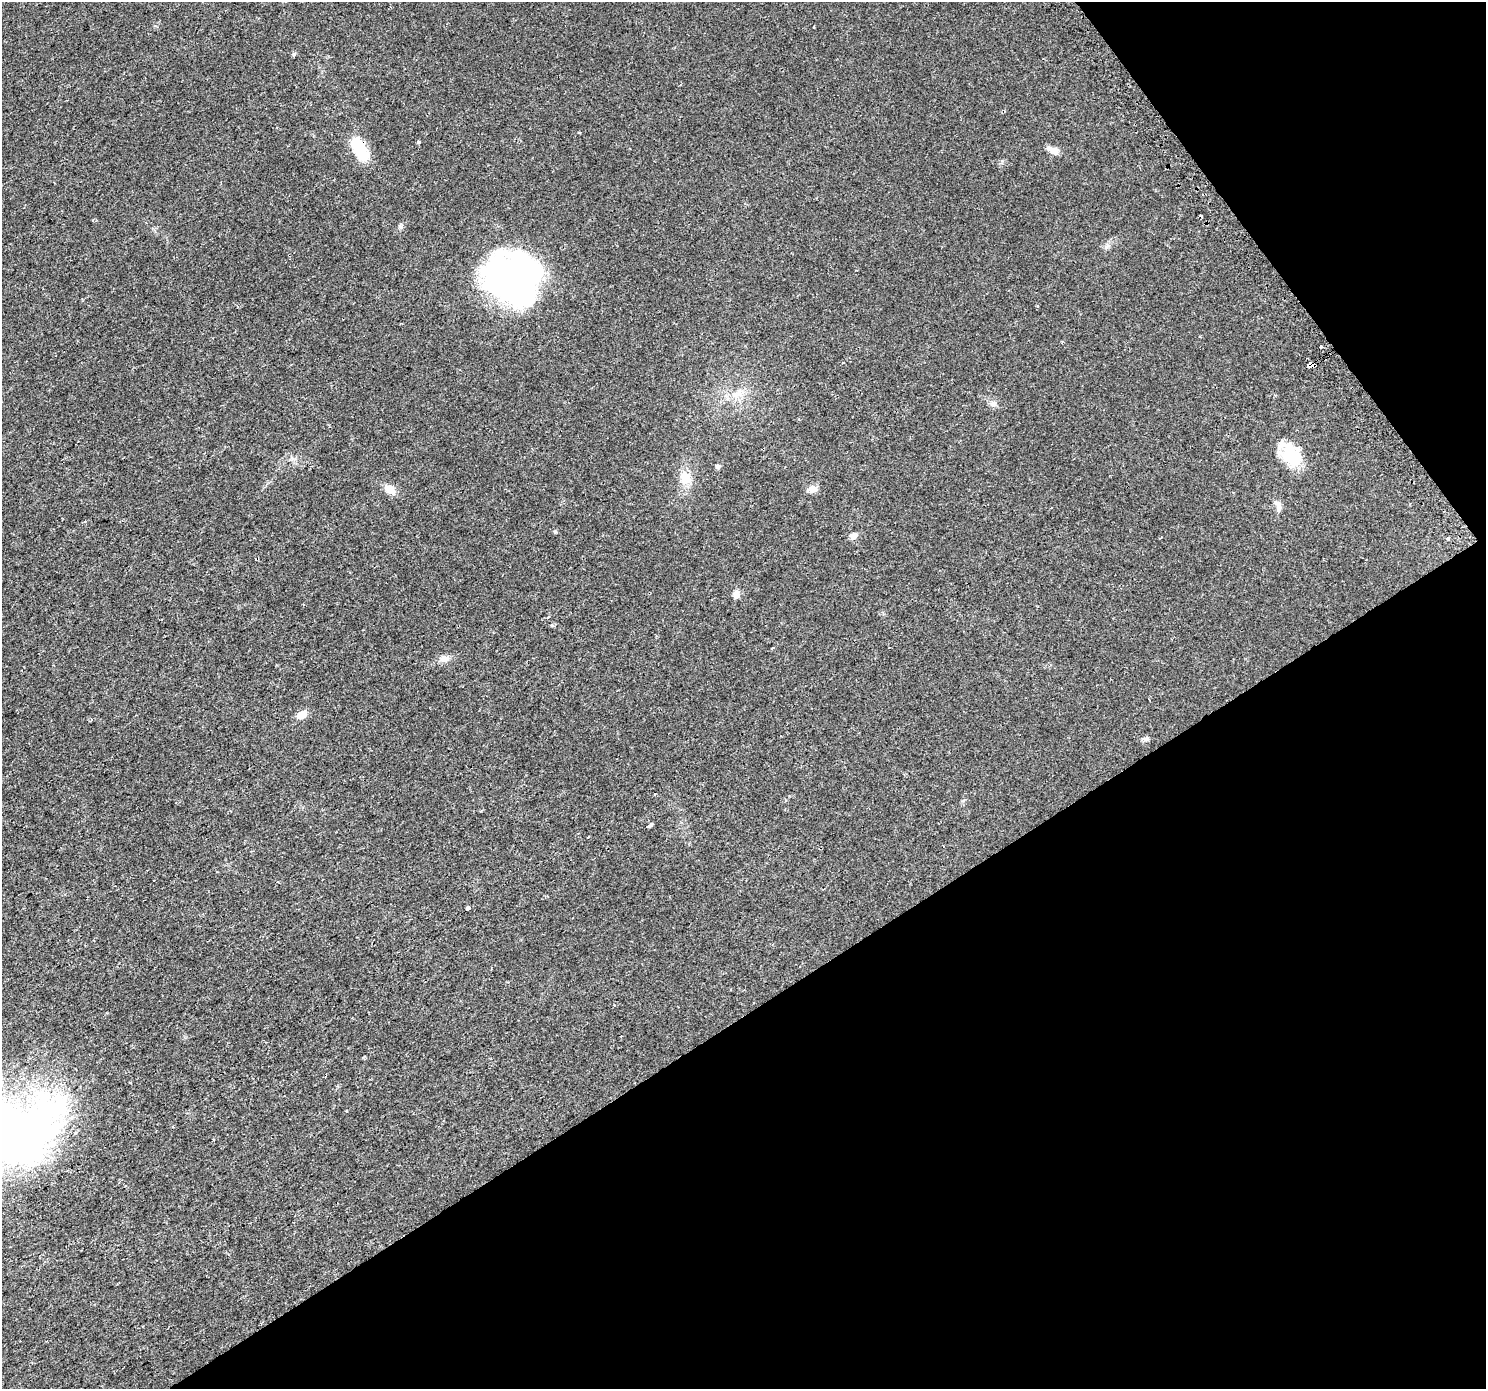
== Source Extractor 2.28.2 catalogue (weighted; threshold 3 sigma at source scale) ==
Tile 12 of 4 x 4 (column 4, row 3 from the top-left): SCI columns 4486-5969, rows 1604-2990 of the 6001 x 5911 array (HDU 1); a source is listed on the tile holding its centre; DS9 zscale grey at full resolution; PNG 1488 x 1391 px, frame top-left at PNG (2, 2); no overlay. Shown black and unused: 33% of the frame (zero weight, under 2 of 3 exposures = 2% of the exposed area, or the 3 px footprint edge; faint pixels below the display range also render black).
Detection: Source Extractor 2.28.2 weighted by HDU 2 'WHT'; one run over the whole footprint, this tile lists its part. Background 0.0184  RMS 0.0036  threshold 0.016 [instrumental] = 3 sigma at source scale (4.5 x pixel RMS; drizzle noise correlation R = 1.50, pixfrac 1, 0.0396/0.0396 arcsec/px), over >= 5 px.
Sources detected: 32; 2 inside a brighter object's white glare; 2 cosmic-ray / hot-pixel residue — not listed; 1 inside a brighter listed object's ellipse — not listed separately; the other 27 listed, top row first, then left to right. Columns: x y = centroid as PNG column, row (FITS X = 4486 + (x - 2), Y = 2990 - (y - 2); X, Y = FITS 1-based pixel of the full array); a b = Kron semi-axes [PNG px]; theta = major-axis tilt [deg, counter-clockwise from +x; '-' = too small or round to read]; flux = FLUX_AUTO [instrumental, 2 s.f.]
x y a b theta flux
294 54 6 5 - 0.52
580 132 4 2 - 0.31
418 142 4 3 - 1.4
360 149 28 13 -62 14
1052 150 16 7 -26 2.5
401 227 7 5 70 0.72
514 279 51 46 -22 120
1321 347 3 3 - 0.66
1311 365 6 3 28 71
735 395 7 6 - 1.3
993 404 11 7 -15 1.3
1291 455 31 19 -53 13
718 466 5 4 - 0.98
685 478 17 15 -81 5.4
390 489 12 9 -26 3.4
812 489 10 8 11 2.5
1279 508 11 6 74 1.3
853 536 9 6 48 1.7
1448 538 4 3 - 0.61
736 594 11 8 75 1.9
773 648 3 2 - 0.58
444 659 13 9 15 2.2
302 715 11 8 30 3.5
1146 739 9 4 54 0.83
649 826 4 3 - 3
468 908 4 3 - 33
3 1132 92 60 29 240
Overlapping masked pixels (flux is a lower limit): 2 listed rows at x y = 360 149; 1311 365
Isophote crosses this tile's border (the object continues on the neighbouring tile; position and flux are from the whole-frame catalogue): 1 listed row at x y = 3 1132
Unlisted compact peaks at least as high as the median listed source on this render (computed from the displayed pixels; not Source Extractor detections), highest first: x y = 555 532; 552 625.